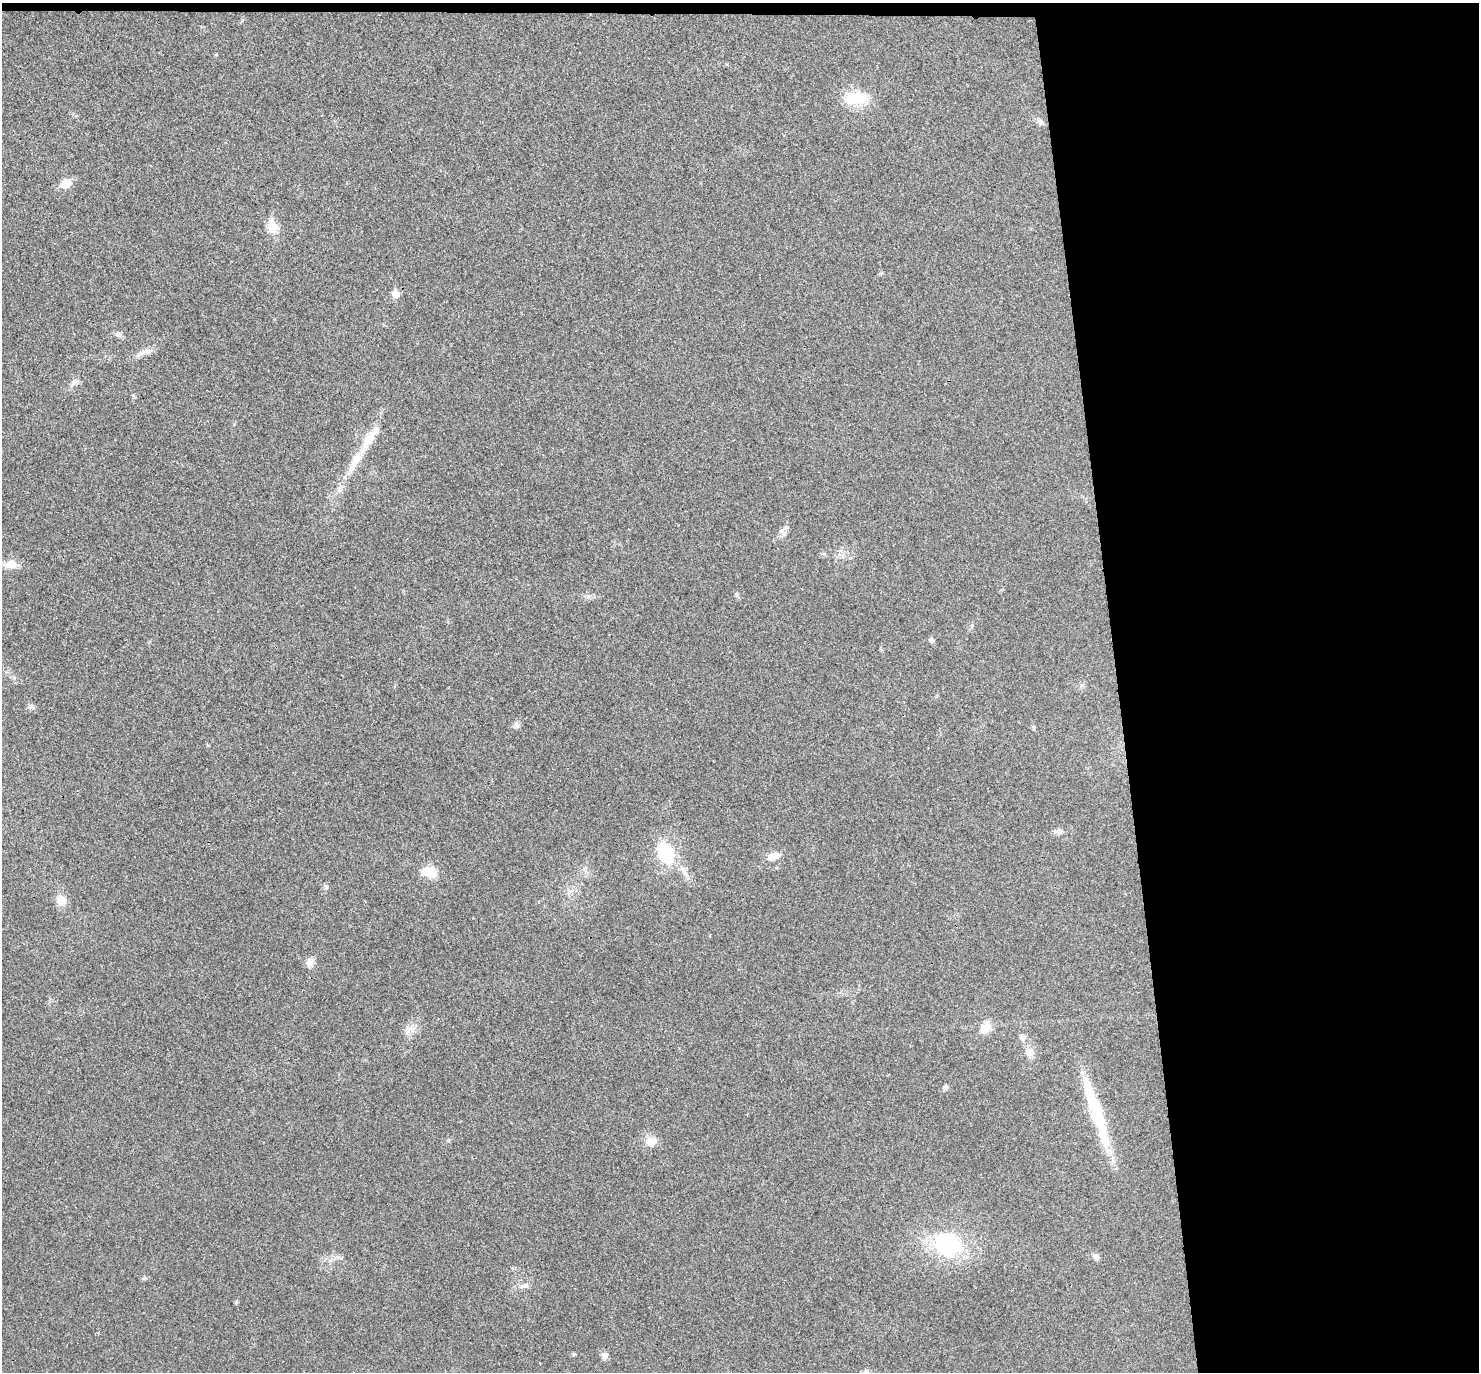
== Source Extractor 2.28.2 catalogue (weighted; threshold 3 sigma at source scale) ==
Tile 3 of 3 x 3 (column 3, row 1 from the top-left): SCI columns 3010-4486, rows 2876-4245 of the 4544 x 4475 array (HDU 1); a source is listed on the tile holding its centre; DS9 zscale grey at full resolution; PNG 1481 x 1374 px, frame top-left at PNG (2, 3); no overlay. Shown black and unused: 25% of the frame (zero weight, under 3 of 4 exposures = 6% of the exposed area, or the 3 px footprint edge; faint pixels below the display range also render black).
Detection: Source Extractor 2.28.2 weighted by HDU 2 'WHT'; one run over the whole footprint, this tile lists its part. Background 0.0216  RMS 0.0058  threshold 0.0262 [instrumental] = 3 sigma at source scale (4.5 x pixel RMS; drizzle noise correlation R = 1.50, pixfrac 1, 0.05/0.05 arcsec/px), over >= 5 px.
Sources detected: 43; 1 inside a brighter object's white glare — not listed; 1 inside a brighter listed object's ellipse — not listed separately; the other 41 listed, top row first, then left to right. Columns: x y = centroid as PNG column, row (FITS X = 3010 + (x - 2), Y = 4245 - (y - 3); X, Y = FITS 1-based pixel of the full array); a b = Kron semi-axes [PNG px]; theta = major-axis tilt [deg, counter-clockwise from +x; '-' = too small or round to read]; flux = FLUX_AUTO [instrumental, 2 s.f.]
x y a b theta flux
856 98 33 16 2 19
1040 122 12 7 -48 2.3
66 184 12 10 30 7.3
272 227 6 5 - 31
881 273 6 4 19 0.7
396 294 6 5 - 12
119 334 9 7 -43 1.9
145 352 29 7 20 4.9
73 383 7 4 72 1.5
376 430 10 9 - 3.2
357 459 30 11 55 12
339 489 10 8 81 2.9
786 528 11 6 37 2.4
11 564 15 10 5 8.2
736 594 7 6 - 1.2
972 625 7 5 80 1.1
931 640 5 5 - 1.9
31 707 9 8 - 1.8
516 725 10 7 -85 2
1034 728 8 4 -90 0.87
1058 831 14 6 -4 2.2
665 853 24 17 -67 30
773 856 17 8 15 6
429 872 16 10 -4 14
326 887 6 6 - 1.2
570 892 13 4 30 2.3
61 901 12 11 - 6.8
310 963 10 9 - 4.5
986 1027 14 11 53 7.8
407 1031 14 9 88 4.2
1022 1037 9 8 - 2.4
1029 1052 12 11 - 4.5
945 1087 6 6 - 1.6
1095 1108 85 14 -71 40
651 1141 15 12 9 6.2
947 1244 38 29 -22 52
1096 1257 8 7 - 2.1
144 1278 7 5 19 1.1
524 1286 16 7 9 3.2
574 1354 5 5 - 0.71
604 1356 9 8 - 2.7